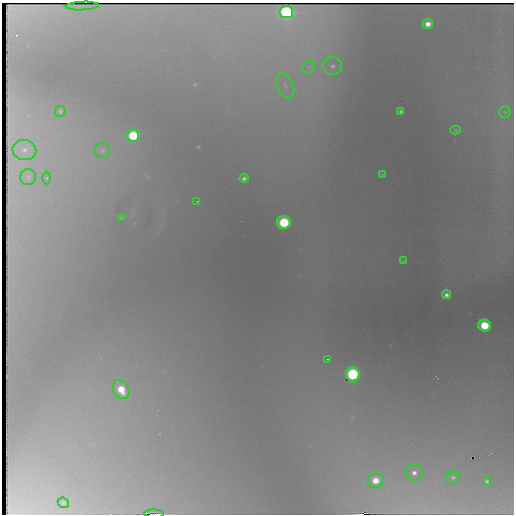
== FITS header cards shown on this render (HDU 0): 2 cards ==
NAXIS1  =                  512 / Axis length
NAXIS2  =                  512 / Axis length

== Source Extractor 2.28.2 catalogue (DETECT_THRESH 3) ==
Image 512 x 512 px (HDU 0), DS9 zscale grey, 1 PNG px = 1 image px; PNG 516 x 516 px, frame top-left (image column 1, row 512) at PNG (2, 3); each listed source drawn as its Kron ellipse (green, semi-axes under 4 px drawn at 4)
Background 1700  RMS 36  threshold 108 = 3 sigma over >= 5 px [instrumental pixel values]
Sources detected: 35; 3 with non-positive FLUX_AUTO (blend fragments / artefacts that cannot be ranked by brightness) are neither listed nor drawn; the other 32 listed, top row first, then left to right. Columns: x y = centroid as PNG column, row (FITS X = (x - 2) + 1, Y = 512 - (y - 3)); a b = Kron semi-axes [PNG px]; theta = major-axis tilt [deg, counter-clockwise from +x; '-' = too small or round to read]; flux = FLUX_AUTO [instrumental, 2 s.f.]
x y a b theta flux
82 6 17 2 3 8000
286 12 7 6 - 490000
428 24 5 5 - 23000
332 66 10 9 - 15000
309 67 7 5 46 7700
285 86 13 8 -65 20000
60 111 5 5 - 3800
401 111 4 3 - 6100
505 112 6 5 - 4500
455 130 5 4 - 3300
133 136 6 6 - 150000
24 150 12 10 -12 27000
102 150 7 7 - 8900
382 174 4 3 - 1700
28 177 8 7 - 11000
47 178 6 4 89 4700
244 178 4 4 - 7900
197 201 2 2 - 1300
121 218 3 3 - 2300
284 222 7 6 - 220000
403 261 3 3 - 1900
446 295 4 4 - 11000
485 325 6 6 - 120000
327 359 3 3 - 2300
353 374 7 7 - 410000
121 390 10 7 -59 67000
414 473 8 8 - 16000
453 477 7 6 - 6500
376 480 8 7 - 42000
487 481 4 4 - 5300
63 503 6 5 - 3700
154 514 10 2 -1 7800
At the frame edge (FLAGS 8, measured only in part): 1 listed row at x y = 154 514
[3 non-positive-flux detections neither listed nor drawn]